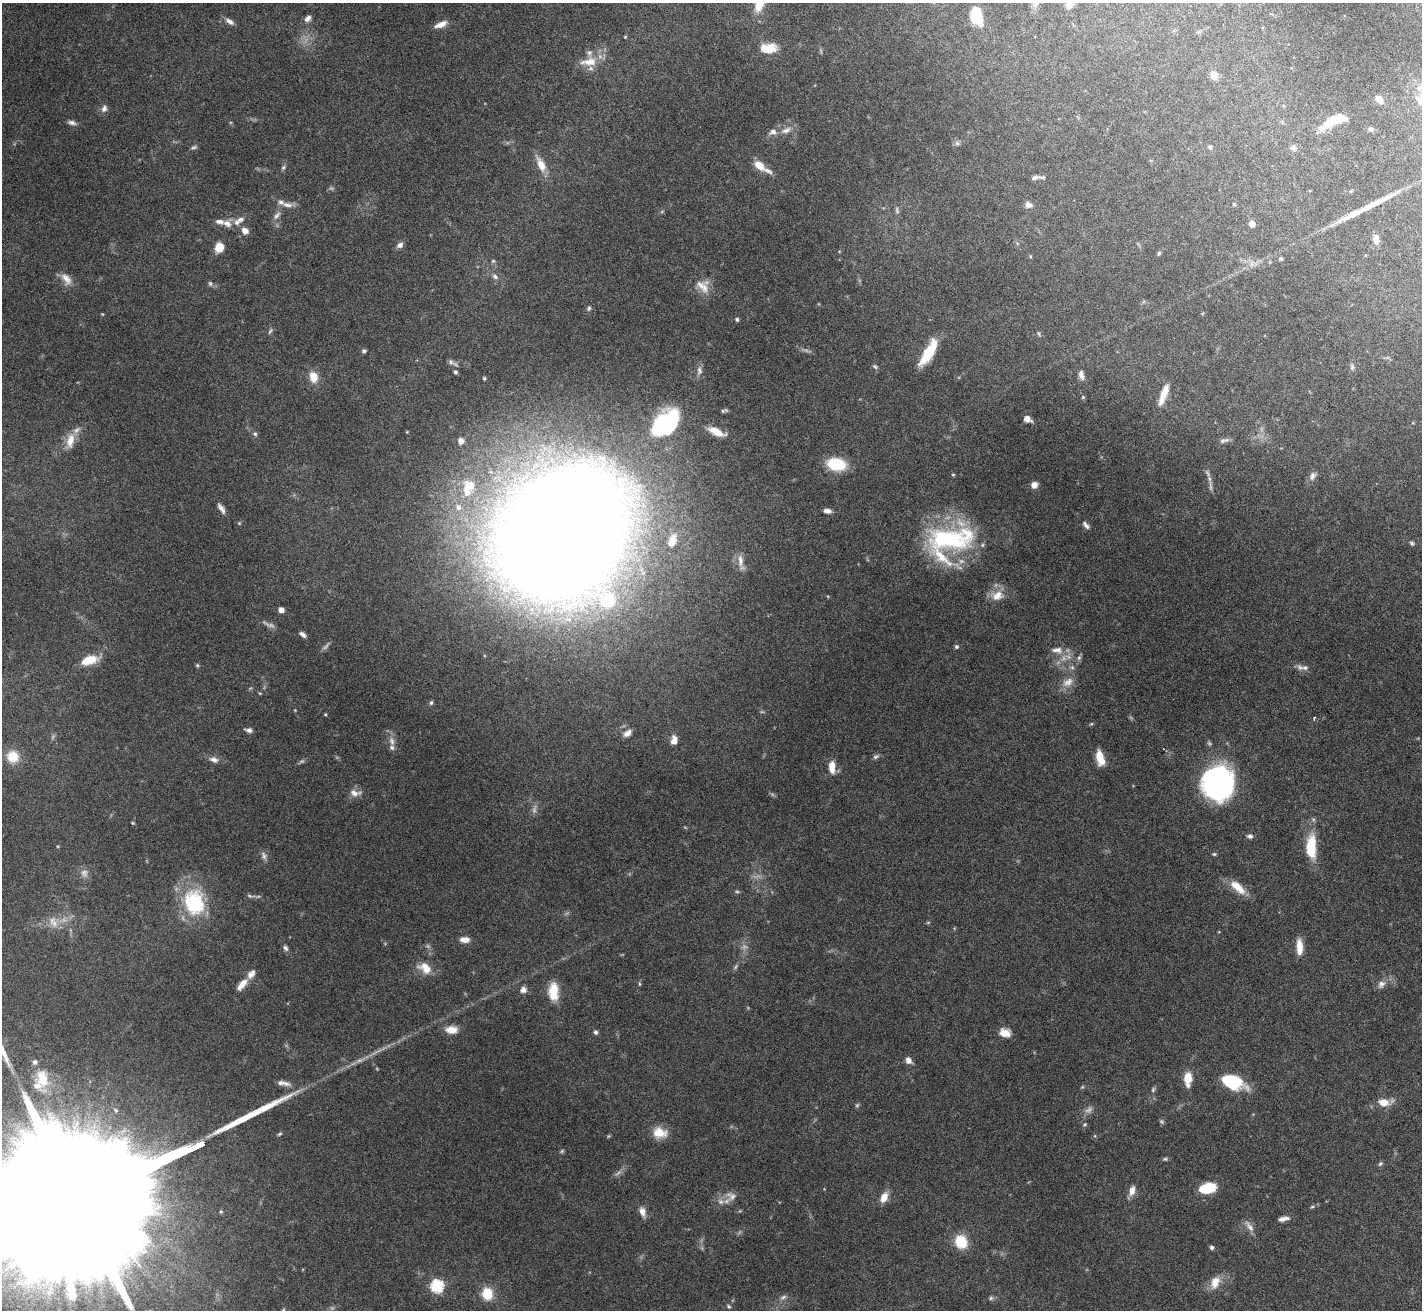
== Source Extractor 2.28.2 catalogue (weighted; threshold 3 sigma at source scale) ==
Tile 10 of 4 x 4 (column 2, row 3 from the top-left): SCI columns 1421-2840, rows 1461-2768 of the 5681 x 5671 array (HDU 1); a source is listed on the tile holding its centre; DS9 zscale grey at full resolution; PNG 1424 x 1312 px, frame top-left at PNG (2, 3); no overlay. Nothing masked; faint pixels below the display range render black.
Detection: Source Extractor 2.28.2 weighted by HDU 2 'WHT'; one run over the whole footprint, this tile lists its part. Background 0.0804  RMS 0.0025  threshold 0.0104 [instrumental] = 3 sigma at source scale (4.09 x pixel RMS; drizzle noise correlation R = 1.36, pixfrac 0.8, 0.05/0.05 arcsec/px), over >= 5 px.
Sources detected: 204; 17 too faint to see at this stretch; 1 inside a brighter object's white glare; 2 long thin detections or spike segments (spike, bleed or trail) — not listed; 23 inside a brighter listed object's ellipse — not listed separately; the other 161 listed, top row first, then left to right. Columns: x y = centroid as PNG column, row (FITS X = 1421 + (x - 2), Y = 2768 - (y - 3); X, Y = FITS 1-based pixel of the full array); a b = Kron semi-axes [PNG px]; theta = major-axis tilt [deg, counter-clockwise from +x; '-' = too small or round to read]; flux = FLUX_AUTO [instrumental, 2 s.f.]
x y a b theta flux
760 3 21 9 66 5.2
1069 5 9 8 - 1.6
977 16 17 10 -74 7.6
308 18 9 6 44 1.1
229 21 13 6 -33 1.3
441 24 15 6 22 1.9
625 37 4 4 - 0.23
768 48 17 10 3 5.2
589 62 26 12 6 4.4
1214 75 5 5 - 6.6
1379 99 11 7 -53 1.8
104 108 10 7 75 1
1332 121 21 12 41 3.9
72 123 11 5 -15 0.87
1371 129 7 6 - 0.67
786 130 17 8 24 1.7
957 143 7 6 - 0.57
194 147 8 5 11 0.49
1210 147 5 4 - 0.48
1293 148 10 7 -30 0.89
541 165 19 9 -66 3.3
761 166 21 7 -34 4
283 167 8 5 50 0.53
1035 178 10 4 16 0.8
1234 204 5 3 - 0.23
288 205 15 8 -9 1.6
1028 205 9 7 -14 1.3
897 210 11 5 -79 0.65
277 215 13 6 51 1.1
241 219 10 8 28 1.3
227 224 13 10 -20 1.8
1252 224 5 5 - 1.9
245 231 9 7 -40 1.6
1376 239 12 7 -85 1.8
400 245 8 6 32 1
219 248 8 7 - 4.8
1159 253 6 5 - 0.4
1281 259 4 4 - 0.42
493 261 5 5 - 0.36
495 276 8 6 -40 0.78
66 279 18 11 -57 2.4
210 283 7 5 -72 0.5
702 286 22 12 -48 3.1
589 308 7 5 65 0.53
737 319 4 4 - 0.5
270 331 9 3 58 0.41
1038 334 7 3 -52 0.34
364 351 4 4 - 0.55
928 354 26 10 59 8
451 362 9 6 -80 0.71
875 367 7 5 -37 0.5
1352 367 9 5 -81 0.59
699 371 14 8 88 1.3
455 372 4 4 - 0.48
1081 375 13 7 -79 1.4
313 377 13 9 -77 3.1
484 378 4 3 - 0.37
1163 395 25 7 69 3.5
1083 397 5 5 - 0.32
724 411 9 4 14 0.49
1027 419 8 6 -30 1.6
666 423 37 21 42 29
716 432 20 8 -25 3.8
255 434 6 5 - 0.48
70 440 20 10 79 3.3
1224 440 14 5 12 0.81
461 441 7 7 - 1.5
836 464 15 10 -10 12
953 475 4 3 - 0.23
1312 476 12 8 63 1.2
470 485 17 14 0 4.3
1034 485 7 6 - 1.5
1210 486 18 4 -85 0.94
458 507 7 7 - 0.96
221 508 12 5 -56 1.3
827 511 8 5 -9 1.1
1086 525 11 6 -48 0.85
562 532 129 98 50 770
951 539 66 32 6 34
672 541 17 9 69 3.4
1412 543 6 5 - 0.45
740 561 19 8 -85 2
997 596 19 14 15 3.4
281 610 5 5 - 1.7
302 634 9 5 -36 1
956 647 5 5 - 0.48
1057 650 18 9 -2 2.2
1079 658 7 5 68 0.59
91 660 16 11 13 4.4
197 665 5 4 - 0.32
1072 667 6 6 - 0.57
1305 668 9 7 5 0.82
1068 682 18 11 34 2.6
260 693 5 3 - 0.21
431 703 6 5 - 0.45
1314 718 5 4 - 0.31
1091 724 5 3 - 0.27
249 730 9 5 -13 0.82
627 733 11 6 35 1.4
674 740 10 7 84 1.9
392 741 14 7 -72 1.6
1099 756 13 8 -85 3.8
12 757 14 13 - 5.1
876 757 9 6 30 0.6
214 759 12 7 -20 1.3
832 767 13 7 -89 3
1217 783 25 22 82 68
355 793 15 9 -3 1.8
133 823 4 4 - 0.26
1250 836 7 5 -8 0.73
1311 844 28 13 85 7.8
58 846 5 3 - 0.21
1214 854 5 4 - 0.33
264 856 12 7 -72 0.96
84 873 12 10 -73 1.4
1237 887 23 9 -41 4
194 902 33 26 -80 18
928 922 6 3 19 0.26
54 923 18 8 -84 2.2
465 940 11 6 0 1.8
1299 947 17 7 -88 3.4
285 948 8 6 -63 0.65
735 967 9 4 52 0.52
425 968 18 12 -36 3.7
242 984 19 8 50 2.5
640 984 5 3 - 0.29
1381 984 11 9 52 1.4
523 990 9 8 - 1.2
553 991 20 11 -89 5.5
451 1030 14 9 -2 2.9
596 1032 6 5 - 0.61
1005 1033 12 9 -15 2.7
908 1060 8 6 -56 1.4
42 1078 27 15 -81 6.4
1188 1078 11 6 89 5.6
1232 1082 19 11 -23 17
281 1083 15 7 -6 1.4
1153 1090 7 5 74 0.43
1384 1102 13 9 -11 3.2
1162 1121 7 5 -56 0.42
1085 1124 5 4 - 0.3
659 1133 18 13 -9 3.9
562 1151 6 5 - 0.36
1165 1159 5 5 - 0.36
1380 1164 7 5 55 0.45
1210 1187 13 10 -11 6.4
1132 1191 11 7 78 1.8
731 1196 15 13 -17 2.1
884 1197 12 7 63 2.6
72 1204 191 25 25 60000
642 1212 12 7 -75 1.7
1283 1219 12 5 12 1.3
1249 1226 19 6 -53 1.4
961 1242 12 10 -62 8.2
1212 1247 4 4 - 0.7
1215 1282 17 11 69 3.1
437 1286 6 6 - 32
487 1294 10 8 -81 7.4
783 1297 10 5 32 0.79
991 1298 6 6 - 0.49
729 1306 6 5 - 0.4
Isophote crosses this tile's border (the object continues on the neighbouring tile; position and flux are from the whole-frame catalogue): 3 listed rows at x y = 760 3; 1069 5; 72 1204